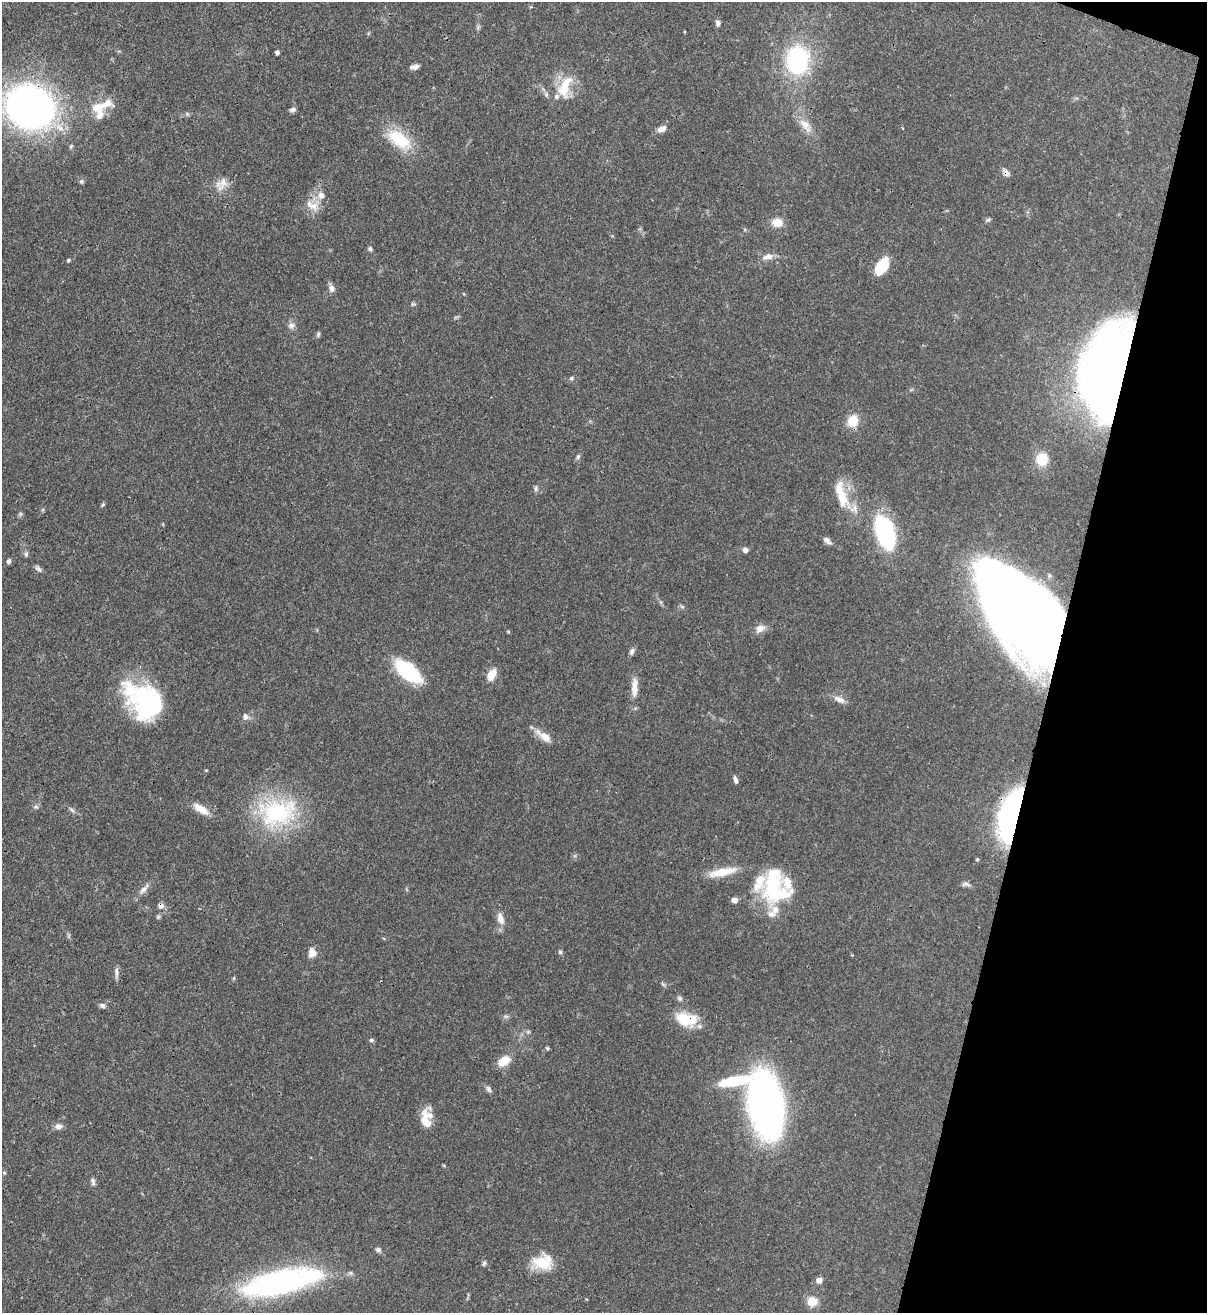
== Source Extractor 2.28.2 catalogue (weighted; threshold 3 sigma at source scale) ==
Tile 8 of 4 x 4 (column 4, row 2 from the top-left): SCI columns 3835-5039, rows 2652-3962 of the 5381 x 5304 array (HDU 1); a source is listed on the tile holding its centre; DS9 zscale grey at full resolution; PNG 1209 x 1315 px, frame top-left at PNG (2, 2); no overlay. Shown black and unused: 13% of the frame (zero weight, under 3 of 4 exposures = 7% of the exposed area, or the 3 px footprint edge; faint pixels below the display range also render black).
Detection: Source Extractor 2.28.2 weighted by HDU 2 'WHT'; one run over the whole footprint, this tile lists its part. Background 0.0871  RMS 0.004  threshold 0.0179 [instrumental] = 3 sigma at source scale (4.5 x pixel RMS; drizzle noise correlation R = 1.50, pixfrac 1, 0.05/0.05 arcsec/px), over >= 5 px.
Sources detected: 104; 1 inside a brighter object's white glare — not listed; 9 inside a brighter listed object's ellipse — not listed separately; the other 94 listed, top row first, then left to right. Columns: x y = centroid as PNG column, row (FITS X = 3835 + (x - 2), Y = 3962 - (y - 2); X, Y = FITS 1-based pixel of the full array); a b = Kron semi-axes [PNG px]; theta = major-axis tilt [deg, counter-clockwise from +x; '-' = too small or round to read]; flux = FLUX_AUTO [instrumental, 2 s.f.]
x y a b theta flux
718 23 7 6 - 1.1
478 27 6 5 - 0.68
277 52 4 4 - 1.1
798 60 27 21 87 44
415 67 11 5 9 1.7
565 87 34 16 69 12
101 106 39 12 20 9.5
30 107 32 28 -23 250
292 110 8 5 16 1.1
805 125 24 11 -51 5.4
60 128 16 8 -44 4.2
661 129 11 7 28 2.6
399 139 37 19 -36 16
1006 172 12 7 -53 1.7
81 181 6 6 - 0.75
223 182 14 12 -81 4
313 206 15 12 13 4.8
988 220 8 4 24 0.75
777 222 12 10 -4 4.7
370 249 6 5 - 0.79
768 257 16 8 16 2.8
68 260 4 4 - 0.53
882 266 18 10 56 12
332 288 9 7 -67 1.9
413 304 7 5 0 0.63
291 325 10 7 13 1.6
318 334 8 5 75 0.72
1109 372 79 37 79 390
571 378 7 5 41 0.72
853 421 15 12 64 6.4
578 457 7 5 64 0.82
1042 459 14 13 - 8.8
536 488 9 5 80 0.93
841 494 41 14 -75 11
103 505 6 5 - 0.56
20 514 6 5 - 0.68
885 532 31 16 -73 49
827 540 11 6 -41 1.7
745 550 6 6 - 1.6
26 554 7 5 77 0.88
9 561 7 5 59 0.84
38 569 10 6 -46 1.2
682 607 7 4 -2 0.67
1022 615 87 46 -55 560
760 629 13 10 25 3
508 631 5 3 - 0.39
632 651 10 6 70 1.2
408 671 26 12 -38 36
492 675 14 9 62 4.8
634 687 26 8 88 4.7
839 699 18 7 -25 2.6
147 702 39 36 -73 48
245 716 10 8 90 1.7
545 737 17 9 -35 4.8
206 770 5 3 - 0.31
735 780 9 4 -75 1.3
36 807 8 4 8 0.79
201 809 22 8 -32 5.3
72 810 10 4 -40 0.99
278 812 53 37 8 44
1011 817 45 20 74 80
977 859 5 4 - 0.45
722 872 38 10 12 8.5
966 884 13 6 -10 1.3
773 888 37 26 80 28
143 890 12 7 44 2.1
734 900 6 6 - 2.1
161 906 7 7 - 1.7
158 917 6 5 - 0.64
501 919 17 8 -71 3.5
312 952 11 9 -76 3.3
560 952 6 5 - 0.66
116 972 16 5 -88 1.5
680 998 8 6 -51 0.98
102 1005 8 6 -15 1.1
506 1016 7 4 -1 0.76
686 1019 27 16 -10 13
528 1032 6 5 - 0.69
371 1040 5 5 - 0.94
547 1048 5 5 - 0.52
504 1061 16 10 33 5.6
734 1081 37 11 11 18
488 1089 9 6 -58 1.2
766 1104 41 21 -80 260
426 1119 22 11 90 8.2
58 1126 10 7 1 1.9
4 1173 5 4 - 0.45
93 1182 11 5 -80 1.2
378 1250 7 6 - 1
543 1262 25 18 9 11
484 1263 6 5 - 0.85
819 1280 7 6 - 2
281 1282 83 23 13 110
812 1301 12 11 - 4.9
Overlapping masked pixels (flux is a lower limit): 7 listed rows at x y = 30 107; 1006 172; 1109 372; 1022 615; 1011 817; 161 906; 686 1019
Isophote crosses this tile's border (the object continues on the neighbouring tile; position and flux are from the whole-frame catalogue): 1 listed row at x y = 30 107